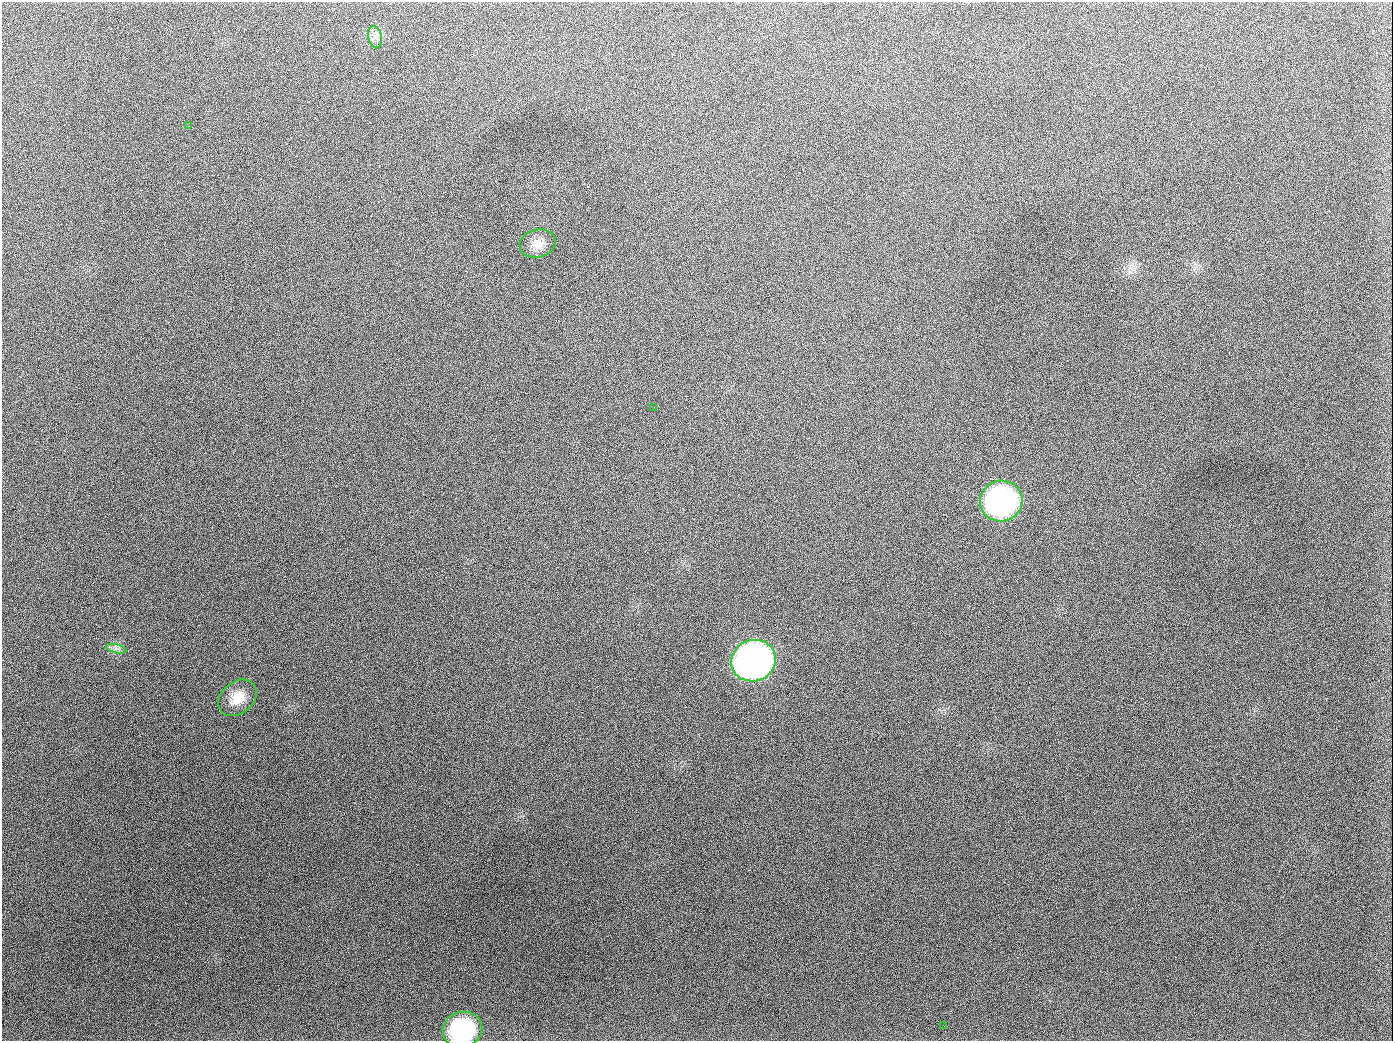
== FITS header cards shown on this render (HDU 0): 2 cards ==
NAXIS1  =                 1391
NAXIS2  =                 1039

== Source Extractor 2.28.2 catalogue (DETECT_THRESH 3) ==
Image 1391 x 1039 px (HDU 0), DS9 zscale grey, 1 PNG px = 1 image px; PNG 1395 x 1043 px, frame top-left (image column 1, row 1039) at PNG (2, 2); each listed source drawn as its Kron ellipse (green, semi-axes under 4 px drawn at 4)
Background 2060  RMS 83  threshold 250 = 3 sigma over >= 5 px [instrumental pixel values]
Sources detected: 10; all 10 listed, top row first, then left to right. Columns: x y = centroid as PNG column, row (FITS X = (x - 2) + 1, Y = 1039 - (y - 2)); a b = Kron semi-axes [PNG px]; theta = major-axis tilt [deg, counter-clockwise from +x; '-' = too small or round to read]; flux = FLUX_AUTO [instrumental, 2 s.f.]
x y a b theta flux
375 37 11 7 -77 3.1e+04
189 126 2 2 - 5.7e+03
538 244 18 14 15 6.5e+04
654 407 2 2 - 3.1e+03
1001 501 21 20 - 1.4e+06
116 649 10 4 -13 1.9e+04
753 661 22 20 21 3.2e+06
237 698 21 15 40 1.0e+05
944 1026 2 2 - 4.1e+03
462 1030 20 17 15 5.1e+05
At the frame edge (FLAGS 8, measured only in part): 1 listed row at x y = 462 1030